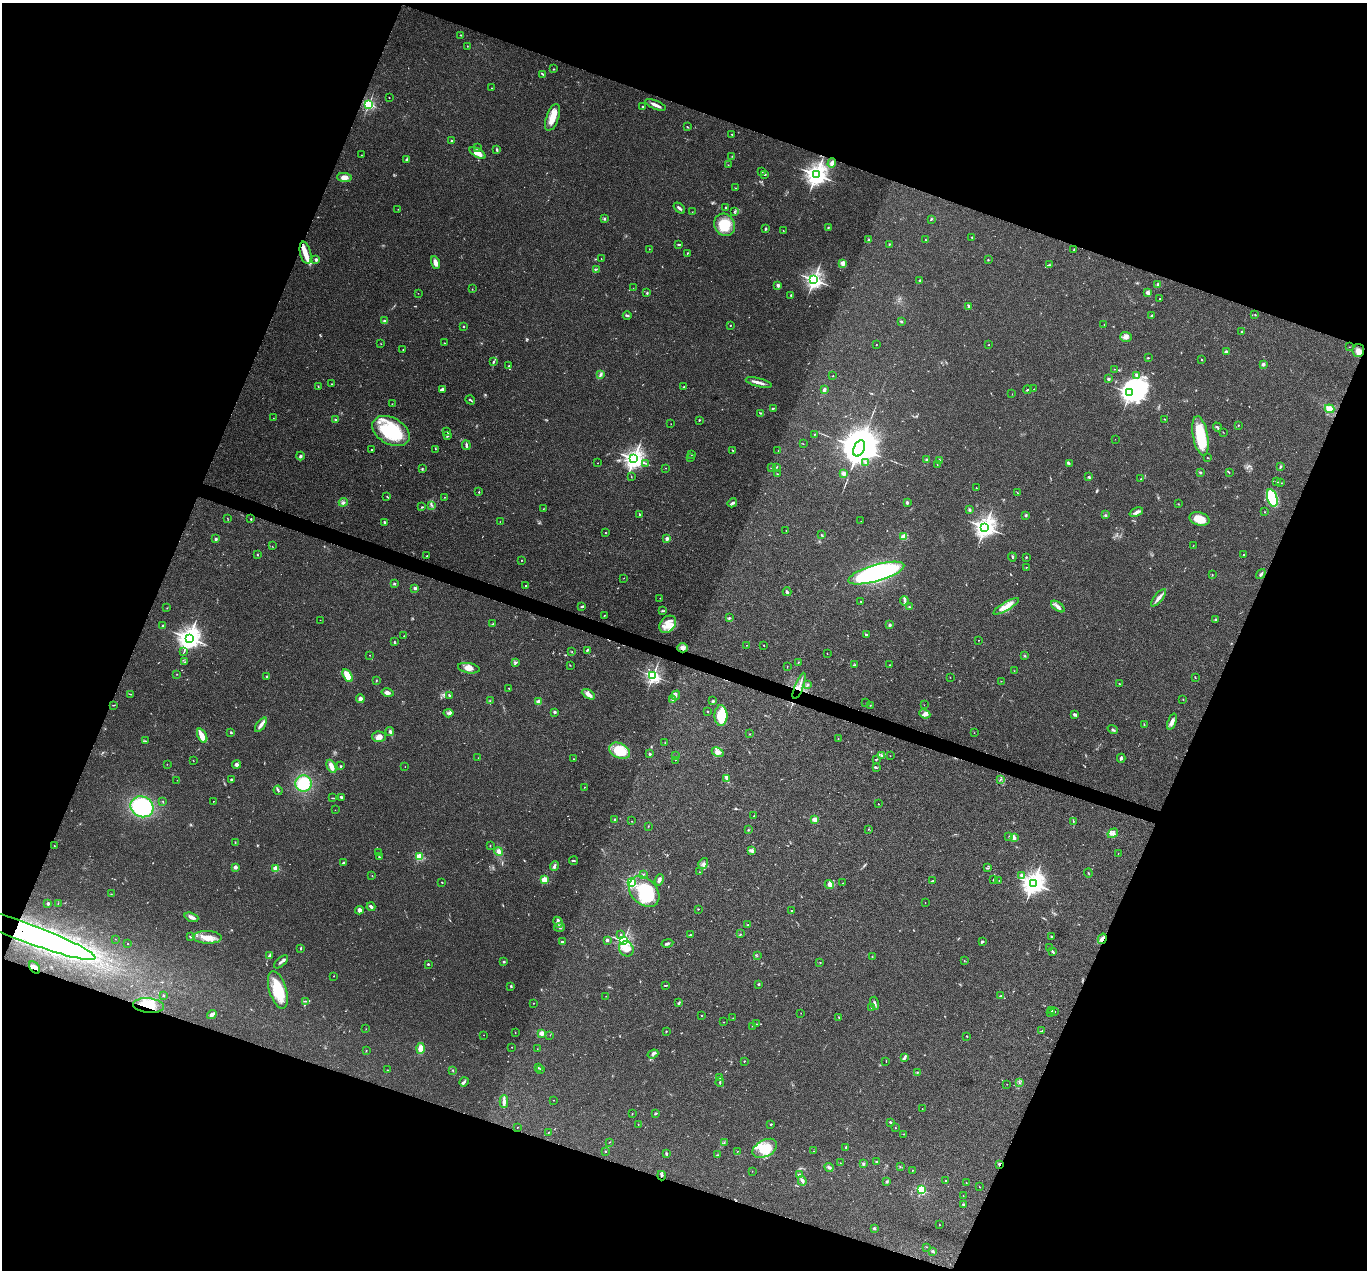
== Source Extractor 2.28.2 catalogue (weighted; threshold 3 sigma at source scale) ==
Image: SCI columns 2-5460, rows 268-5339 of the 5462 x 5475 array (HDU 1 of 3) = the unmasked area's bounding box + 8 px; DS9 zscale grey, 4 x 4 block average (1 PNG px = mean of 4 x 4 image px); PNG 1369 x 1272 px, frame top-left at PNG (2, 3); each listed source drawn as its Kron ellipse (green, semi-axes under 4 px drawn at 4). Shown black and unused: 41% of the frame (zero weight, under 3 of 4 exposures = <1% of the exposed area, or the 3 px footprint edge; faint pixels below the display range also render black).
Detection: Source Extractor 2.28.2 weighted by HDU 2 'WHT'. Background 0.0735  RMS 0.0056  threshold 0.0252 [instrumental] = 3 sigma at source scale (4.5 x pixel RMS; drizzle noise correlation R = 1.50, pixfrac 1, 0.05/0.05 arcsec/px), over >= 5 px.
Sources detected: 599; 8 too faint to see at this stretch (4 x 4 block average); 7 inside a brighter object's white glare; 3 cosmic-ray / hot-pixel residue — neither listed nor drawn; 12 coinciding with a brighter row at this scale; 35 inside a brighter listed object's ellipse — not listed separately; of the other 534, all 500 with FLUX_AUTO >= 0.707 (the completeness limit of this list) listed and drawn (34 fainter detections not listed), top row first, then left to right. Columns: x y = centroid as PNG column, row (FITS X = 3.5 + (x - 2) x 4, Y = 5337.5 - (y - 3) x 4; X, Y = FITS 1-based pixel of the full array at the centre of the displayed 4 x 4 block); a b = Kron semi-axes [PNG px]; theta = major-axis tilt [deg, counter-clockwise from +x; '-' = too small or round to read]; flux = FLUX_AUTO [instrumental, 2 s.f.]
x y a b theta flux
461 35 3 2 - 1.8
467 46 2 2 - 1.2
554 69 2 2 - 4.6
543 74 3 2 - 3.6
492 88 2 2 - 1.6
389 97 2 2 - 2.4
369 104 2 2 - 590
655 105 11 2 -23 18
643 107 2 2 - 16
552 117 14 6 71 49
687 127 2 2 - 2.5
732 134 2 2 - 2
452 141 2 2 - 5.7
478 148 2 2 - 1
497 149 3 2 - 4.8
478 153 9 4 -30 30
361 155 2 2 - 2
732 156 2 2 - 1.7
407 160 2 2 - 36
832 163 5 3 - 12
728 165 2 2 - 1.1
762 171 2 2 - 1.5
765 174 2 2 - 2.9
816 175 3 3 - 2900
344 177 7 4 -5 22
735 188 2 2 - 1.1
679 208 6 2 -41 7.7
726 208 2 2 - 16
398 209 2 2 - 0.81
735 211 4 2 - 3.1
692 212 2 2 - 0.77
605 218 2 2 - 13
931 219 3 2 - 2.6
724 225 12 10 -57 74
828 227 2 2 - 2.5
765 229 3 2 - 3.3
783 231 2 2 - 0.99
972 237 2 2 - 1.9
925 239 2 2 - 1.4
868 240 3 2 - 2.5
679 244 4 2 - 3.5
889 244 2 2 - 2.2
649 249 2 2 - 1.4
1074 250 3 2 - 1.9
305 253 11 5 -77 31
687 253 2 2 - 2.5
601 259 2 2 - 1.1
316 260 2 2 - 30
988 260 2 2 - 2
435 263 7 4 -71 17
843 263 2 2 - 130
1050 265 2 2 - 1.5
596 269 2 2 - 2.2
814 280 3 2 - 1600
920 280 3 2 - 3.6
1158 284 3 2 - 7.6
778 285 2 2 - 32
633 288 2 2 - 0.88
472 289 2 2 - 1.1
1148 292 3 2 - 13
418 293 2 2 - 0.84
647 293 2 2 - 2.4
791 296 3 2 - 2.6
1159 299 2 2 - 1.3
969 306 4 2 - 6.8
1151 315 3 2 - 3
1255 315 2 2 - 1.5
627 316 4 2 - 4.4
385 321 2 2 - 39
901 321 2 2 - 4.8
730 325 2 2 - 5.5
1104 325 2 2 - 1.1
464 326 2 2 - 9
1242 332 2 2 - 6.4
1126 337 6 5 - 13
444 343 2 2 - 1.1
381 344 2 2 - 1.2
876 345 2 2 - 3.2
989 345 2 2 - 1.1
1349 347 2 2 - 0.77
403 350 3 2 - 1.2
1226 351 2 2 - 6.5
1358 351 7 6 - 17
1148 358 2 2 - 2.8
1202 360 2 2 - 2
493 362 3 2 - 3.4
1263 364 3 3 - 5.8
509 366 3 2 - 3.1
1114 369 2 2 - 0.83
600 375 3 3 - 5.5
1136 375 4 3 - 6.1
833 376 2 2 - 1.9
1108 379 2 2 - 12
759 382 13 2 -15 19
332 384 2 2 - 1.3
318 387 2 2 - 1.6
684 387 2 2 - 4.4
442 389 3 2 - 7
1034 389 2 2 - 0.87
824 390 4 2 - 9.4
1028 390 4 2 - 3
1130 393 3 2 - 1600
1012 394 2 2 - 0.95
470 400 5 2 - 4.2
392 404 2 2 - 0.99
773 408 3 2 - 2.5
1329 409 5 4 - 30
760 413 3 2 - 2.3
273 418 2 2 - 1.5
335 419 2 2 - 2.7
1165 419 2 2 - 1.2
699 420 2 2 - 2.7
671 424 2 2 - 0.73
1238 425 2 2 - 1.4
1217 427 5 2 - 5
391 431 20 13 -29 230
447 431 2 2 - 1.6
1223 432 2 2 - 1.1
815 434 2 2 - 1.4
447 436 3 2 - 3.8
1200 436 20 7 -80 140
1115 439 2 2 - 0.74
803 444 2 2 - 1.2
466 445 5 2 - 8.8
859 448 8 5 65 18000
435 449 2 2 - 0.99
372 450 2 2 - 1.6
732 450 2 2 - 1.7
778 451 2 2 - 1.1
692 454 2 2 - 1.5
300 456 4 2 - 5.5
691 457 2 2 - 0.92
1207 458 2 2 - 1.5
634 459 3 3 - 2300
927 460 2 2 - 43
940 460 2 2 - 2.2
866 462 3 2 - 4.4
598 463 2 2 - 0.98
645 463 2 2 - 1.4
1069 463 3 2 - 2.8
937 464 3 2 - 1.4
777 467 2 2 - 1.6
1280 467 3 2 - 3.6
422 468 3 2 - 2.7
666 468 2 2 - 1
772 468 2 2 - 1.2
1200 472 3 2 - 4.2
1229 472 2 2 - 1.6
844 473 3 3 - 7.4
777 474 2 2 - 1.9
631 477 2 2 - 1.4
1089 477 4 2 - 3
1141 479 2 2 - 4.8
1276 482 2 2 - 3.1
1281 483 2 2 - 1.4
976 488 2 2 - 1.4
479 492 2 2 - 5.8
1018 493 2 2 - 1.2
387 496 2 2 - 1.7
444 497 2 2 - 1
1272 498 9 5 -74 150
343 502 4 3 - 7.1
732 503 5 3 - 7.4
907 503 2 2 - 31
1178 504 2 2 - 1.3
432 505 2 2 - 1.2
422 507 2 2 - 3.3
543 509 2 2 - 1
970 510 3 2 - 3.6
1136 512 7 3 23 11
1265 512 2 2 - 3.7
640 515 3 2 - 3.3
1026 515 2 2 - 22
1105 515 2 2 - 4.9
227 518 2 2 - 0.98
251 519 2 2 - 9
1199 519 10 6 -14 51
861 521 2 2 - 1.2
384 522 2 2 - 15
500 522 2 2 - 0.75
985 527 3 3 - 2500
786 531 2 2 - 0.71
606 533 2 2 - 1.9
822 535 2 2 - 3.9
904 537 2 2 - 150
216 539 2 2 - 22
667 539 2 2 - 52
272 546 2 2 - 1.1
1193 546 2 2 - 0.82
257 555 3 2 - 1.9
1244 555 2 2 - 1.9
427 556 2 2 - 5.3
1012 557 4 2 - 3.4
1026 557 2 2 - 2.5
522 560 2 2 - 1.8
1026 567 2 2 - 1.2
876 573 29 8 16 710
1261 574 5 2 - 7
1212 575 2 2 - 1.2
624 578 2 2 - 0.92
394 584 3 2 - 2.6
526 586 2 2 - 1.6
415 588 2 2 - 32
787 592 4 2 - 6.8
660 598 2 2 - 1.5
1159 598 11 3 50 18
861 601 2 2 - 2.1
904 601 5 2 - 5.9
1006 606 15 4 30 30
581 607 3 2 - 3.1
909 607 2 2 - 2.4
1058 607 8 3 -37 12
167 608 2 2 - 1.3
662 611 3 2 - 2.9
604 616 2 2 - 3
729 617 2 2 - 1.9
1216 619 2 2 - 3.3
320 620 2 2 - 0.86
492 624 3 2 - 1.7
668 624 10 7 49 39
890 625 2 2 - 4.8
163 626 2 2 - 24
866 635 2 2 - 15
404 636 2 2 - 1.5
189 638 4 3 - 3100
978 640 2 2 - 0.89
394 641 2 2 - 1.7
747 645 2 2 - 0.91
764 645 2 2 - 3.8
683 648 5 4 - 14
587 650 2 2 - 4.4
572 651 2 2 - 1.1
184 652 2 2 - 1.2
827 654 2 2 - 0.94
369 655 2 2 - 0.98
1025 656 2 2 - 2.4
185 662 2 2 - 1.5
515 662 3 2 - 4.3
798 662 3 2 - 1.6
570 665 2 2 - 1.2
855 665 2 2 - 2.1
890 665 2 2 - 1.1
787 667 2 2 - 1.3
469 668 11 5 -10 21
1014 671 2 2 - 0.88
177 674 2 2 - 1.4
267 676 2 2 - 10
348 676 7 3 -58 64
653 676 2 2 - 1100
950 677 2 2 - 0.9
1195 678 2 2 - 1.4
376 680 2 2 - 1.3
1001 681 2 2 - 0.94
1119 684 3 2 - 1.6
808 685 3 2 - 4.1
799 686 14 2 68 16
509 688 2 2 - 2
387 693 6 3 -13 11
130 694 3 2 - 1.9
588 694 7 4 -30 19
449 695 3 2 - 3.9
676 695 5 2 - 5.1
360 699 4 3 - 11
1183 699 2 2 - 1.1
490 700 2 2 - 1
672 700 3 2 - 3
713 701 3 2 - 4.3
539 702 2 2 - 100
866 703 2 2 - 1.2
114 705 2 2 - 1.8
870 705 2 2 - 1.2
924 705 2 2 - 0.91
555 712 3 2 - 5.4
708 712 2 2 - 5.6
448 713 5 2 - 6.3
925 714 6 4 -25 12
1074 714 4 2 - 7.5
721 716 10 6 -90 110
1172 722 8 4 69 14
261 725 8 3 53 16
1144 725 2 2 - 1
1113 730 5 2 - 4.4
231 732 3 2 - 3.5
390 732 4 3 - 7.5
974 733 2 2 - 0.78
750 734 2 2 - 1.5
202 736 7 4 -64 28
379 737 7 5 -1 22
838 738 2 2 - 0.81
145 741 2 2 - 2.7
665 743 2 2 - 0.81
620 751 11 7 -25 110
718 752 6 4 -24 12
650 754 2 2 - 16
881 755 4 2 - 4.6
676 756 2 2 - 0.72
890 756 2 2 - 1.1
478 758 2 2 - 1.2
1121 758 4 2 - 6.1
573 759 2 2 - 0.89
876 759 2 2 - 3.2
193 760 2 2 - 1
675 760 2 2 - 1.6
167 764 2 2 - 0.82
237 765 4 3 - 11
331 766 7 3 -64 24
341 766 2 2 - 10
405 767 2 2 - 0.71
876 768 2 2 - 1.9
727 778 4 2 - 4.4
1000 779 3 2 - 1.9
177 780 2 2 - 0.76
231 780 3 2 - 5.5
303 783 8 8 - 94
584 787 2 2 - 1.2
278 790 5 2 - 4.9
342 797 3 2 - 4.7
333 798 4 2 - 2.3
213 801 2 2 - 1.9
163 802 2 2 - 1.8
878 804 2 2 - 1.5
142 807 12 10 -26 260
335 810 2 2 - 0.74
754 816 3 2 - 2.1
615 819 2 2 - 4.3
815 820 2 2 - 120
632 821 2 2 - 0.8
1073 821 3 2 - 2.5
648 826 2 2 - 1.4
868 829 2 2 - 1.1
748 830 2 2 - 1.9
1113 833 5 3 - 10
1009 836 2 2 - 1.7
1014 837 4 4 - 9.2
235 842 2 2 - 1.5
54 846 2 2 - 1.1
490 846 2 2 - 1.7
499 851 4 3 - 16
752 851 2 2 - 2
379 853 3 2 - 1.8
1118 853 2 2 - 0.8
419 856 2 2 - 260
379 857 3 2 - 3.4
573 861 4 2 - 3.4
343 863 4 2 - 5.2
703 864 6 3 55 8.2
555 866 5 2 - 5.1
235 867 2 2 - 58
276 868 2 2 - 160
988 868 2 2 - 1.7
700 872 2 2 - 0.97
1088 873 4 2 - 1.7
643 874 2 2 - 2.4
1021 875 3 2 - 4.7
372 876 2 2 - 1.4
544 879 2 2 - 160
659 880 6 3 69 12
993 880 3 2 - 2.7
999 880 2 2 - 0.74
933 881 3 2 - 2.5
442 882 2 2 - 2.3
631 883 2 2 - 550
843 883 2 2 - 1
1033 883 4 3 - 3000
829 884 4 4 - 10
644 892 18 12 -46 270
111 894 2 2 - 1.3
48 903 2 2 - 31
58 903 2 2 - 1.3
925 903 2 2 - 0.92
371 907 4 2 - 9.5
698 909 2 2 - 1.8
360 910 4 4 - 12
792 911 2 2 - 11
191 917 7 2 -20 17
558 922 5 3 - 11
748 925 2 2 - 7.8
559 927 5 2 - 6.3
30 934 70 9 -20 970
740 934 2 2 - 1.2
621 935 2 2 - 2.4
690 935 2 2 - 2.4
1052 936 2 2 - 4.6
190 937 3 2 - 2
207 937 14 6 -3 40
115 939 2 2 - 0.75
1102 939 5 2 - 15
607 940 2 2 - 11
624 941 2 2 - 860
982 941 2 2 - 5.6
562 942 2 2 - 22
667 943 6 2 11 5.3
128 944 2 2 - 2.8
1050 947 2 2 - 1.7
301 948 3 2 - 2.9
626 949 8 7 - 25
1053 952 3 2 - 4
269 956 4 2 - 4.8
757 956 2 2 - 1.3
872 956 2 2 - 1.2
964 960 2 2 - 1.3
281 962 8 2 40 6.7
504 962 2 2 - 13
820 963 2 2 - 1.1
428 964 2 2 - 12
35 967 7 4 -51 14
333 976 2 2 - 1.1
759 984 2 2 - 4
665 985 3 2 - 2.9
511 986 3 2 - 3.1
278 990 19 8 -73 100
163 995 2 2 - 11
606 996 2 2 - 0.79
1000 996 2 2 - 3
305 1001 3 2 - 2.7
533 1003 2 2 - 0.84
679 1003 3 2 - 4.6
875 1003 6 2 -74 5.7
149 1006 15 7 -6 60
871 1007 2 2 - 1.3
1052 1011 3 2 - 1.5
1055 1011 2 2 - 0.96
1050 1012 2 2 - 1.5
801 1013 2 2 - 0.88
212 1015 5 2 - 14
701 1016 2 2 - 5.5
839 1017 2 2 - 1.4
733 1018 2 2 - 0.84
724 1022 2 2 - 1.4
757 1024 2 2 - 1.7
752 1026 3 2 - 1.3
366 1029 2 2 - 0.81
666 1031 4 2 - 1.3
1042 1031 2 2 - 1
515 1033 2 2 - 0.84
542 1033 2 2 - 96
484 1035 2 2 - 0.75
550 1035 2 2 - 0.73
967 1036 3 2 - 1.2
512 1047 2 2 - 3.6
421 1048 5 4 - 25
537 1049 2 2 - 0.78
366 1051 2 2 - 1.4
653 1054 5 2 - 5.9
904 1058 2 2 - 1.6
744 1061 2 2 - 5.1
886 1062 2 2 - 1.4
538 1068 3 2 - 4.2
387 1070 2 2 - 1.1
453 1070 2 2 - 2.1
541 1070 3 2 - 1.8
917 1072 3 2 - 2.5
720 1077 2 2 - 1.9
464 1082 5 2 - 6.2
720 1082 5 2 - 3.4
1019 1083 3 2 - 2.6
1007 1084 2 2 - 0.9
553 1100 2 2 - 1
504 1102 6 3 89 17
922 1109 2 2 - 0.88
632 1114 3 2 - 1.5
656 1114 4 2 - 3
890 1122 2 2 - 7
638 1124 2 2 - 1.1
771 1124 2 2 - 13
517 1127 2 2 - 2.2
895 1128 2 2 - 1.6
548 1133 2 2 - 0.98
904 1134 2 2 - 0.95
609 1142 2 2 - 1.3
724 1143 3 2 - 1.8
846 1147 3 2 - 2.2
765 1148 13 8 29 85
606 1151 2 2 - 4.3
738 1151 2 2 - 0.87
814 1151 2 2 - 0.73
666 1154 3 3 - 3.1
717 1155 3 2 - 1.8
876 1162 3 2 - 3.7
840 1163 2 2 - 0.8
863 1164 3 2 - 4.5
999 1164 2 2 - 38
829 1167 5 3 - 7.1
900 1167 2 2 - 1.3
913 1170 2 2 - 1.2
752 1171 2 2 - 1
799 1174 3 2 - 3.9
662 1176 5 2 - 4.3
802 1181 5 3 - 8.8
887 1181 3 2 - 3.7
945 1181 3 2 - 2.4
966 1182 2 2 - 0.78
979 1187 3 2 - 1.7
921 1190 2 2 - 400
963 1196 2 2 - 0.82
963 1204 2 2 - 11
939 1225 2 2 - 2.2
874 1228 2 2 - 20
927 1247 2 2 - 0.75
933 1251 3 2 - 3.3
Overlapping masked pixels (flux is a lower limit): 6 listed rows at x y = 683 648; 30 934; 1102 939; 35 967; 149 1006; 999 1164
Diffuse or blended objects may show on this block-average render without a row.